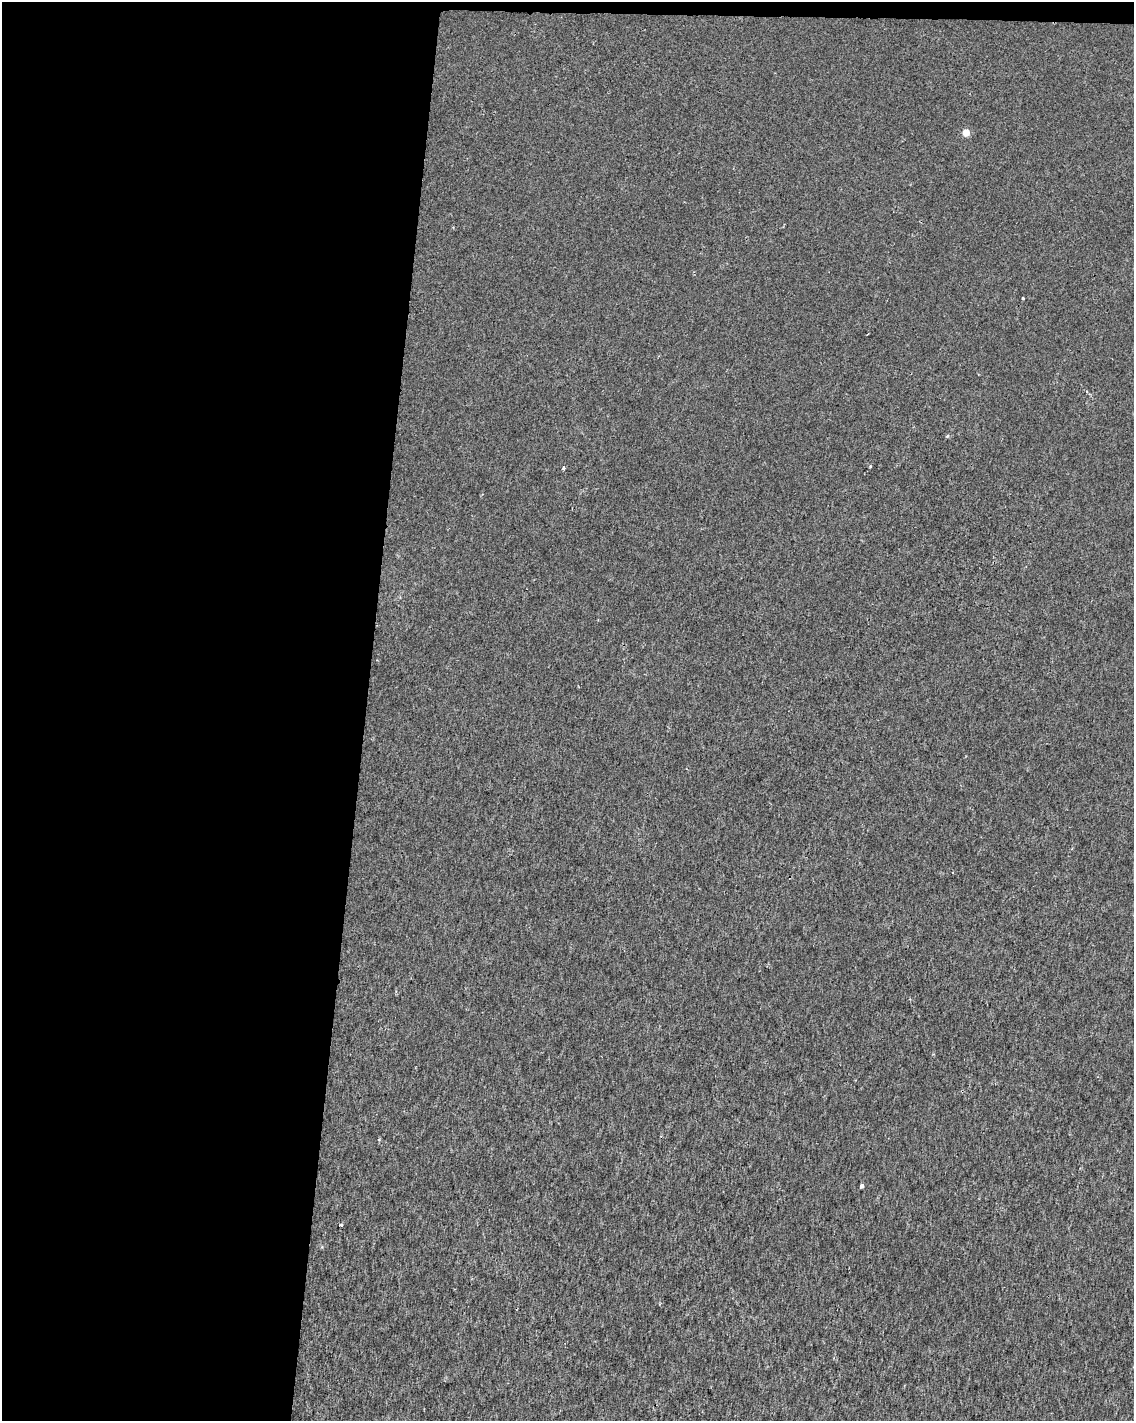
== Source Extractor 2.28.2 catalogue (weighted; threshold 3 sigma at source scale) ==
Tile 1 of 4 x 3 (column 1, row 1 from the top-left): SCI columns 1-1132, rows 3067-4485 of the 4539 x 4778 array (HDU 1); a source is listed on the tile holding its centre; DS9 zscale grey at full resolution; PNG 1136 x 1423 px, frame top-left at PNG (2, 2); no overlay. Shown black and unused: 33% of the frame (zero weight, under 2 of 3 exposures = <1% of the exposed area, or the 3 px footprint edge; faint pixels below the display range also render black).
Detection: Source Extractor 2.28.2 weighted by HDU 2 'WHT'; one run over the whole footprint, this tile lists its part. Background 8.54e-04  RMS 0.0033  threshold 0.015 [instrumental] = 3 sigma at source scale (4.5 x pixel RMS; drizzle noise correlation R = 1.50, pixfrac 1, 0.0396/0.0396 arcsec/px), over >= 5 px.
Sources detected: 5; all 5 listed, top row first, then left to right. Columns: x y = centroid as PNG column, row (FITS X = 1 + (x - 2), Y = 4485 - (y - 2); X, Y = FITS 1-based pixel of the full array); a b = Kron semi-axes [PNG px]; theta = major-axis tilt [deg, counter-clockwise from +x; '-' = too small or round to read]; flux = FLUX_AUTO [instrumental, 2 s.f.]
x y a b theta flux
966 133 5 4 - 4.2
1022 298 3 3 - 1.2
947 436 5 3 - 0.28
564 468 5 3 - 0.46
862 1186 4 3 - 0.97